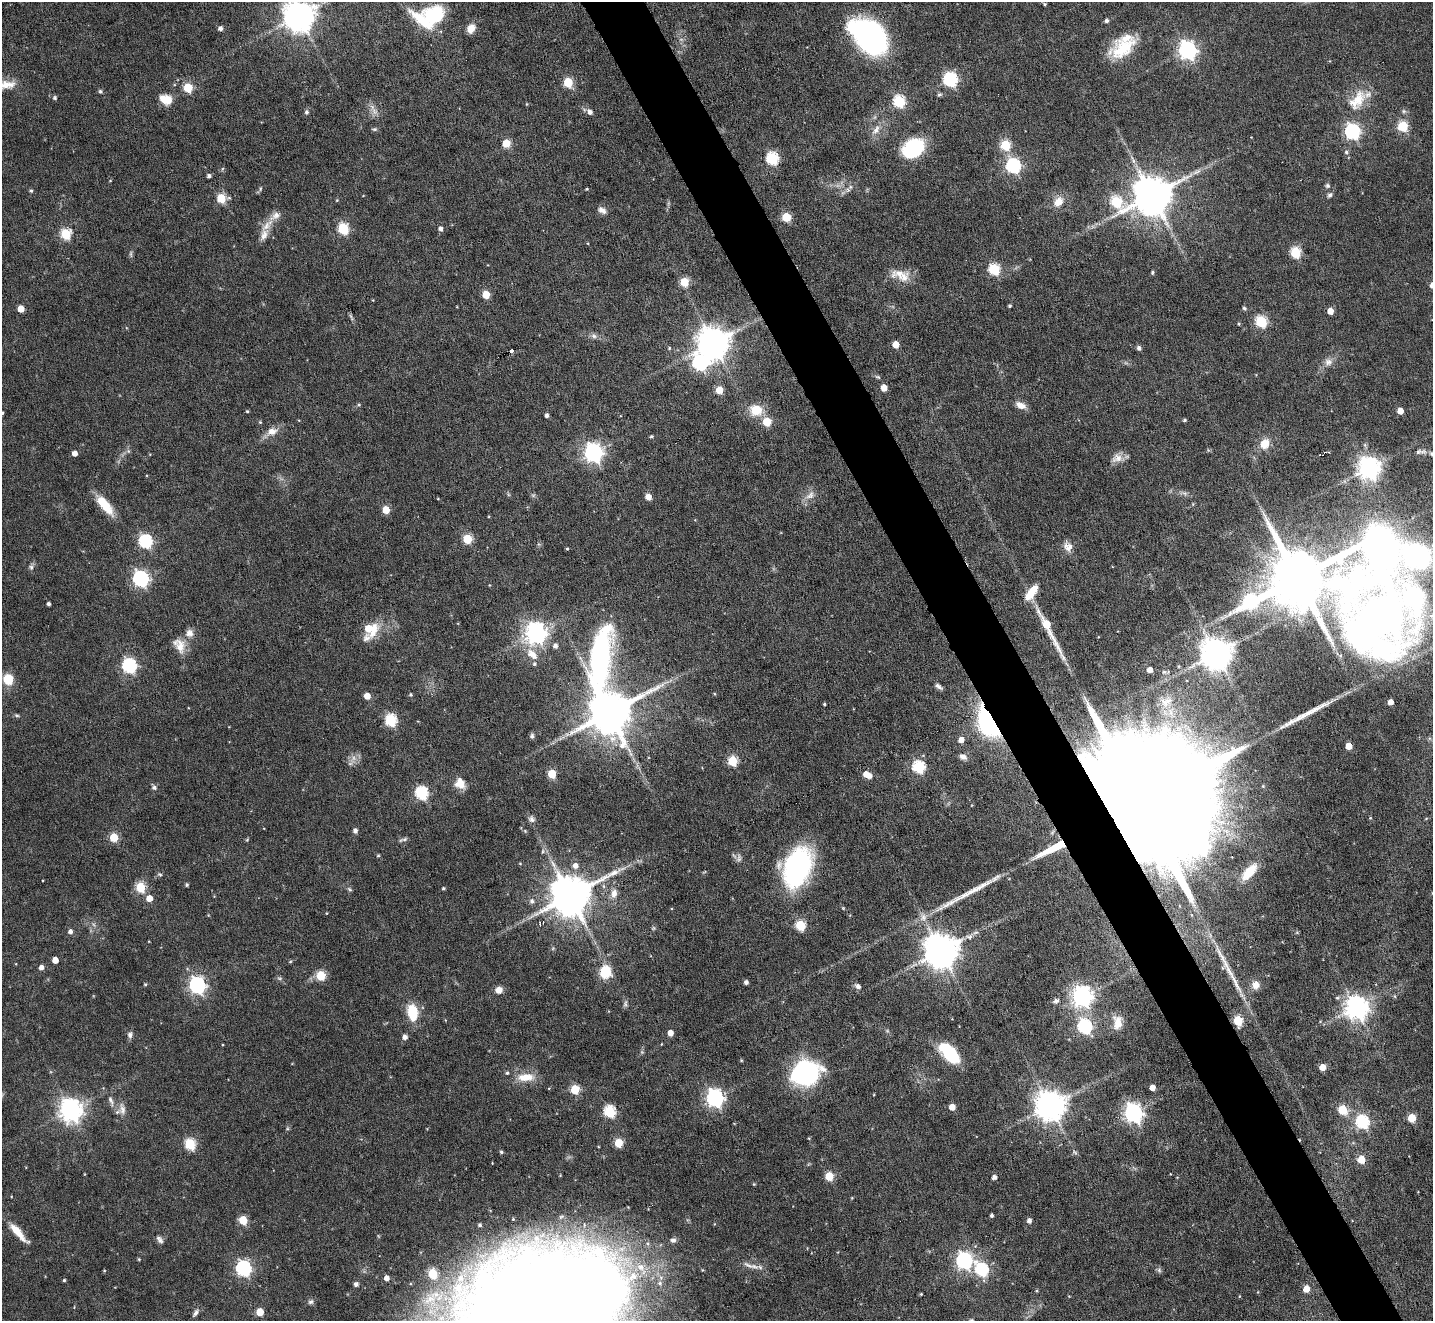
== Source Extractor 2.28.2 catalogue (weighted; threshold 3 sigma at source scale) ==
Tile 6 of 4 x 4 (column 2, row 2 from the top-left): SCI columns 1433-2863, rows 2927-4245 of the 5726 x 5716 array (HDU 1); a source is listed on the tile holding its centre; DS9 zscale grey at full resolution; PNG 1435 x 1323 px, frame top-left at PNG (2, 2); no overlay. Shown black and unused: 4% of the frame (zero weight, under 4 of 8 exposures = <1% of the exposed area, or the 3 px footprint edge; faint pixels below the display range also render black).
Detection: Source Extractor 2.28.2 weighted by HDU 2 'WHT'; one run over the whole footprint, this tile lists its part. Background 0.1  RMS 0.0038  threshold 0.0154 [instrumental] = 3 sigma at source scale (4.09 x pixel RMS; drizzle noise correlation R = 1.36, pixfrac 0.8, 0.05/0.05 arcsec/px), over >= 5 px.
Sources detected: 257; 3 too faint to see at this stretch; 3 inside a brighter object's white glare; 1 cosmic-ray / hot-pixel residue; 5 long thin detections or spike segments (spike, bleed or trail) — not listed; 10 inside a brighter listed object's ellipse — not listed separately; the other 235 listed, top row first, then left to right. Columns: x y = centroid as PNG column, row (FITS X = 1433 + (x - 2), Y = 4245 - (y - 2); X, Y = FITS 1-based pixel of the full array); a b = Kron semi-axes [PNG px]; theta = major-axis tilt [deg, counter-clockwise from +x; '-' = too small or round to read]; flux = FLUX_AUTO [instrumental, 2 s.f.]
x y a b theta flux
1045 4 4 3 - 0.37
434 15 27 21 16 19
299 16 9 9 - 610
1107 21 4 4 - 0.93
220 28 5 4 - 1.3
471 28 10 8 52 3.1
870 36 31 21 -50 83
1123 48 33 20 32 14
1187 50 7 7 - 140
950 79 6 6 - 58
568 82 5 5 - 18
7 85 23 10 8 4.6
188 87 5 5 - 14
100 91 5 5 - 0.54
55 98 6 5 - 0.54
166 99 14 10 -21 5.2
1357 100 33 18 55 10
899 101 6 6 - 34
374 111 8 4 -72 1.2
306 112 5 5 - 0.75
590 112 6 5 - 1.4
1403 126 5 5 - 23
375 129 6 4 10 0.54
876 130 15 7 56 2.4
1352 131 6 6 - 84
506 143 5 5 - 10
1005 145 5 5 - 23
913 149 19 14 34 30
1346 152 6 5 - 0.83
772 158 6 6 - 42
1013 166 6 6 - 67
209 176 4 4 - 0.93
1327 186 6 6 - 0.65
260 189 6 4 72 0.49
587 189 3 3 - 0.31
848 190 7 4 -19 0.67
31 191 4 4 - 0.5
1330 195 7 6 - 0.8
1152 196 11 10 - 1200
221 198 5 5 - 14
337 200 4 3 - 0.29
1058 202 11 9 55 4
1116 202 9 6 -66 27
602 210 11 7 -29 1.6
786 217 5 5 - 14
267 225 23 8 47 4
343 228 6 5 - 29
441 229 5 4 - 1.3
66 234 6 5 - 25
1295 252 6 5 - 25
131 254 6 4 -72 0.54
994 269 6 6 - 30
1152 272 5 4 - 0.44
899 274 23 13 -1 5.4
684 282 5 5 - 13
486 295 5 5 - 7.1
1010 306 4 3 - 0.47
1244 308 5 4 - 0.63
21 309 5 5 - 5.7
1330 311 5 4 - 3.8
1261 321 6 5 - 32
1239 324 4 3 - 0.36
594 336 8 6 -4 1.1
713 343 9 9 - 620
896 344 5 5 - 5.2
669 348 4 4 - 0.38
1139 348 6 5 - 0.87
511 351 3 3 - 1.4
1328 362 10 10 - 2
700 363 8 8 - 72
884 388 5 4 - 4.3
719 390 5 5 - 7.5
1021 405 13 7 -23 2.7
756 410 11 9 7 8.1
247 411 4 3 - 0.37
1400 411 5 4 - 3.6
2 413 3 3 - 0.41
547 415 4 4 - 0.95
1184 420 4 3 - 0.51
260 422 5 4 - 0.37
767 422 5 5 - 13
272 431 13 10 11 3
651 436 4 3 - 0.42
1265 444 12 10 63 4.7
128 451 5 5 - 0.63
1418 452 8 6 26 0.82
75 453 4 4 - 2.2
593 453 7 7 - 150
1117 458 14 11 16 2.8
1369 468 8 7 - 250
1184 493 7 4 -18 0.85
810 495 12 6 51 2
648 497 6 6 - 2.2
105 505 26 10 -51 8.1
386 510 5 5 - 8.3
467 539 5 5 - 15
145 541 6 6 - 53
1381 546 54 41 77 140
1068 547 12 10 -28 2.6
567 549 4 3 - 0.35
31 567 7 6 - 0.82
1298 578 23 14 25 3800
141 579 7 6 - 90
48 604 4 3 - 0.79
1378 619 80 65 16 370
1048 627 49 7 -63 15
369 630 17 14 64 10
189 633 11 11 - 2.3
536 633 7 7 - 220
179 645 21 13 -62 4.4
555 646 5 5 - 1.3
532 654 18 10 -41 4.6
1216 654 9 9 - 640
129 665 6 6 - 62
1150 670 4 4 - 2.6
8 679 12 11 - 5.8
938 686 10 5 -37 1.2
411 695 5 4 - 0.49
367 696 5 4 - 3.9
1165 702 16 8 -45 3.9
1390 702 4 4 - 2.8
824 704 3 3 - 0.47
609 711 36 13 -83 1600
17 715 6 4 -1 0.48
391 720 6 5 - 36
988 722 27 15 -67 54
532 736 6 5 - 0.72
961 740 5 5 - 2.8
1349 746 5 5 - 5
963 757 10 6 -20 1.5
733 761 5 5 - 22
919 767 6 6 - 41
552 774 5 5 - 13
867 775 9 5 -28 5.1
460 781 14 11 23 3.3
154 788 7 6 - 0.83
422 793 6 6 - 45
1146 800 76 31 24 34000
1370 818 5 3 - 0.25
532 819 9 7 -72 1.1
355 831 5 4 - 1.2
114 837 5 5 - 12
404 839 10 5 11 0.81
542 851 7 4 81 0.57
378 856 4 4 - 0.39
575 866 6 6 - 2
797 867 41 25 70 50
1249 872 21 9 48 6.6
160 874 7 4 -19 0.5
187 885 4 3 - 0.55
140 887 5 5 - 21
443 888 3 3 - 0.47
349 889 7 4 -32 0.51
614 894 12 8 79 2.5
570 896 12 10 29 1300
149 898 5 5 - 4.3
532 901 7 6 - 1.1
800 925 5 5 - 24
70 932 5 4 - 1.3
941 951 10 9 - 800
55 960 5 4 - 3.4
290 962 5 3 - 0.32
41 967 5 5 - 1.6
605 972 14 12 88 8.3
321 976 5 5 - 17
746 982 4 4 - 1.1
145 984 4 4 - 0.43
197 985 7 6 - 120
1256 985 11 10 - 2.5
858 986 7 6 - 1.1
499 990 7 7 - 2.8
1082 996 7 7 - 200
1056 1001 8 6 27 0.95
625 1004 7 6 - 0.72
1356 1008 8 8 - 280
412 1012 19 10 -80 9.9
1238 1020 6 5 - 17
1117 1023 17 10 -89 3.9
1085 1026 7 6 - 61
670 1033 5 4 - 2.9
130 1035 8 7 - 1.1
405 1037 6 6 - 1.2
950 1053 22 11 -47 19
1323 1067 5 5 - 4.9
805 1072 22 17 14 64
526 1077 22 10 3 5.4
1152 1088 4 4 - 2.5
575 1089 5 5 - 16
715 1098 7 6 - 130
111 1101 15 6 -68 1.8
1050 1106 9 9 - 530
952 1107 5 4 - 4.3
122 1109 18 8 -84 2.6
71 1110 8 7 - 280
1343 1110 6 5 - 15
609 1111 6 5 - 35
1133 1113 7 7 - 150
1412 1118 5 5 - 10
1362 1122 6 6 - 50
809 1138 4 3 - 0.26
618 1143 5 5 - 12
190 1144 6 5 - 27
501 1152 4 4 - 0.6
1075 1152 7 4 -38 0.56
1361 1159 5 5 - 8.6
829 1176 5 5 - 12
994 1177 4 4 - 1.6
754 1184 4 4 - 0.31
992 1215 3 3 - 0.74
243 1220 5 5 - 13
1029 1221 5 4 - 1.4
480 1225 3 3 - 0.49
18 1232 26 7 -48 5.6
159 1239 11 6 -51 1.2
673 1240 8 6 0 1.1
648 1244 6 4 -71 0.61
139 1259 4 3 - 0.36
964 1260 7 7 - 100
754 1266 13 6 -16 1.9
641 1267 12 9 -26 3.8
243 1268 7 6 - 79
981 1270 7 6 - 44
1159 1270 6 5 - 0.67
104 1271 5 3 - 0.29
432 1273 5 5 - 17
387 1278 5 4 - 2.2
64 1280 3 3 - 0.45
356 1284 5 5 - 1.2
1306 1289 5 5 - 4.6
921 1294 3 3 - 0.3
311 1302 8 6 33 0.89
260 1312 5 5 - 8.6
195 1313 8 5 57 1.1
534 1316 111 72 25 1500
971 1320 5 4 - 0.7
Overlapping masked pixels (flux is a lower limit): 2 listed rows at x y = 988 722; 1146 800
Isophote crosses this tile's border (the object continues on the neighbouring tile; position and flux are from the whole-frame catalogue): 6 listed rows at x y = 299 16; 7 85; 2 413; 1378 619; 534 1316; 971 1320